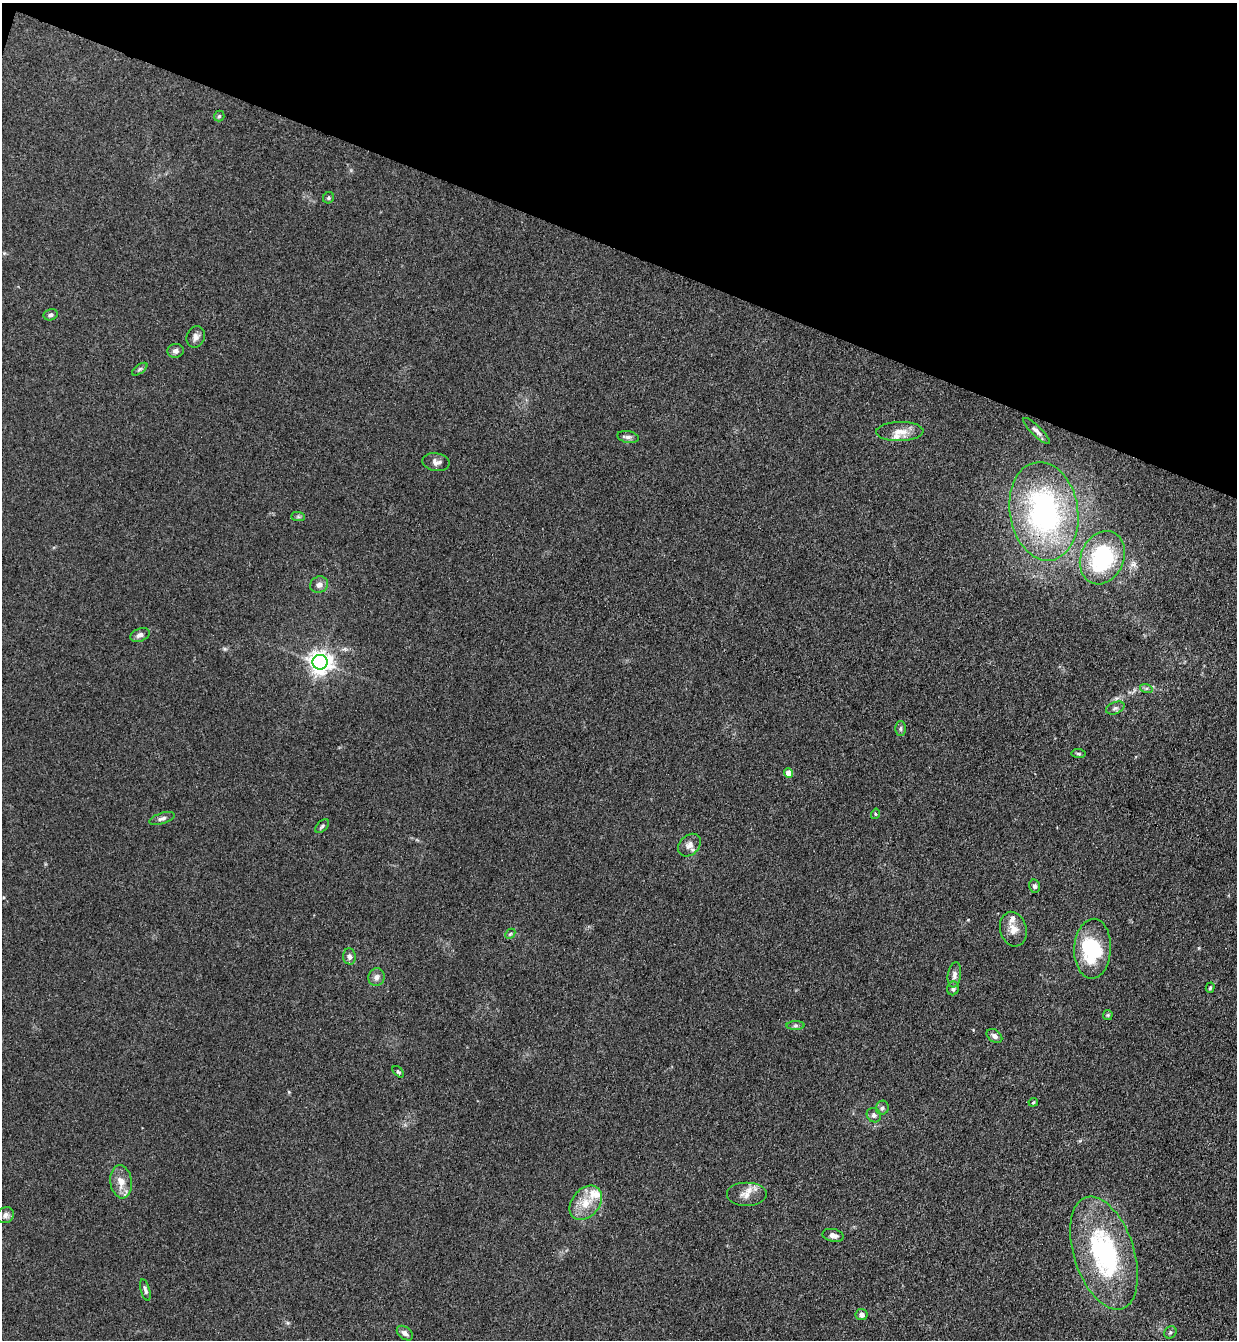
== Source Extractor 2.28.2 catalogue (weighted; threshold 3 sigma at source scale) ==
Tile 2 of 4 x 4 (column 2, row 1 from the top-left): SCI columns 1425-2659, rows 4037-5374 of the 5447 x 5397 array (HDU 1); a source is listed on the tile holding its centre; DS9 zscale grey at full resolution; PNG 1239 x 1342 px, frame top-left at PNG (2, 3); each listed source drawn as its Kron ellipse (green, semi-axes under 4 px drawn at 4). Shown black and unused: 19% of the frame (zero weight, under 3 of 4 exposures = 5% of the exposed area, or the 3 px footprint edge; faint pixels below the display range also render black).
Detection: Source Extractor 2.28.2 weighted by HDU 2 'WHT'; one run over the whole footprint, this tile lists its part. Background 0.128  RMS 0.0077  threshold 0.0349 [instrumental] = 3 sigma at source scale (4.5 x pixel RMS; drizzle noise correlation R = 1.50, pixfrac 1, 0.05/0.05 arcsec/px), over >= 5 px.
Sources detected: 55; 1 inside a brighter object's white glare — neither listed nor drawn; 3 inside a brighter listed object's ellipse — not listed separately; the other 51 listed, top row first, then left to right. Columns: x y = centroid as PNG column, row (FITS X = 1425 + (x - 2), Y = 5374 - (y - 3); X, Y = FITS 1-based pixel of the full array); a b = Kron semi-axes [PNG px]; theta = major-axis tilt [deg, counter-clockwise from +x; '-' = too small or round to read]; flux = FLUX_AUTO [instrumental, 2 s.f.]
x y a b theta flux
219 116 5 5 - 1.3
328 198 6 5 - 1.3
51 315 7 5 13 1.9
196 337 11 9 68 3.5
175 351 8 7 - 2.5
140 369 9 4 35 1.4
900 431 24 9 1 9.1
1037 431 18 5 -44 3.2
628 437 11 6 -10 2.5
436 462 13 9 -9 3.9
1044 511 49 34 -81 160
298 517 7 4 0 1.2
1102 558 27 21 66 72
319 585 9 8 - 3.5
140 635 10 6 23 3.3
320 662 7 7 - 580
1146 688 6 4 -18 1.4
1115 708 10 6 20 2.3
900 728 7 5 88 1.7
1078 754 7 4 -7 1.4
789 773 4 4 - 10
875 814 5 3 - 0.78
162 818 13 5 18 2.6
322 826 8 5 45 1.5
689 845 13 9 44 5.1
1035 886 7 5 -75 1.9
1013 929 17 13 -75 8.2
510 934 6 4 44 1.1
1093 949 30 18 87 48
349 956 8 6 -85 2.7
954 975 13 6 81 3.5
376 977 9 8 - 3.3
953 988 7 6 - 2.1
1210 988 5 4 - 1.1
1108 1015 5 5 - 0.97
796 1025 9 4 1 1.6
994 1036 8 6 -37 3.1
398 1072 7 4 -43 1.2
1033 1102 5 4 - 0.93
882 1108 7 6 - 1.8
874 1115 7 6 - 2.3
121 1182 16 10 -82 9.3
747 1194 20 12 0 8.4
586 1203 19 13 50 15
5 1215 9 7 41 2.9
833 1235 11 6 -13 3.7
1104 1253 59 30 -72 120
145 1290 11 4 -74 2
861 1315 6 5 - 2.8
1170 1332 7 5 45 1.5
405 1333 9 6 -39 3.1